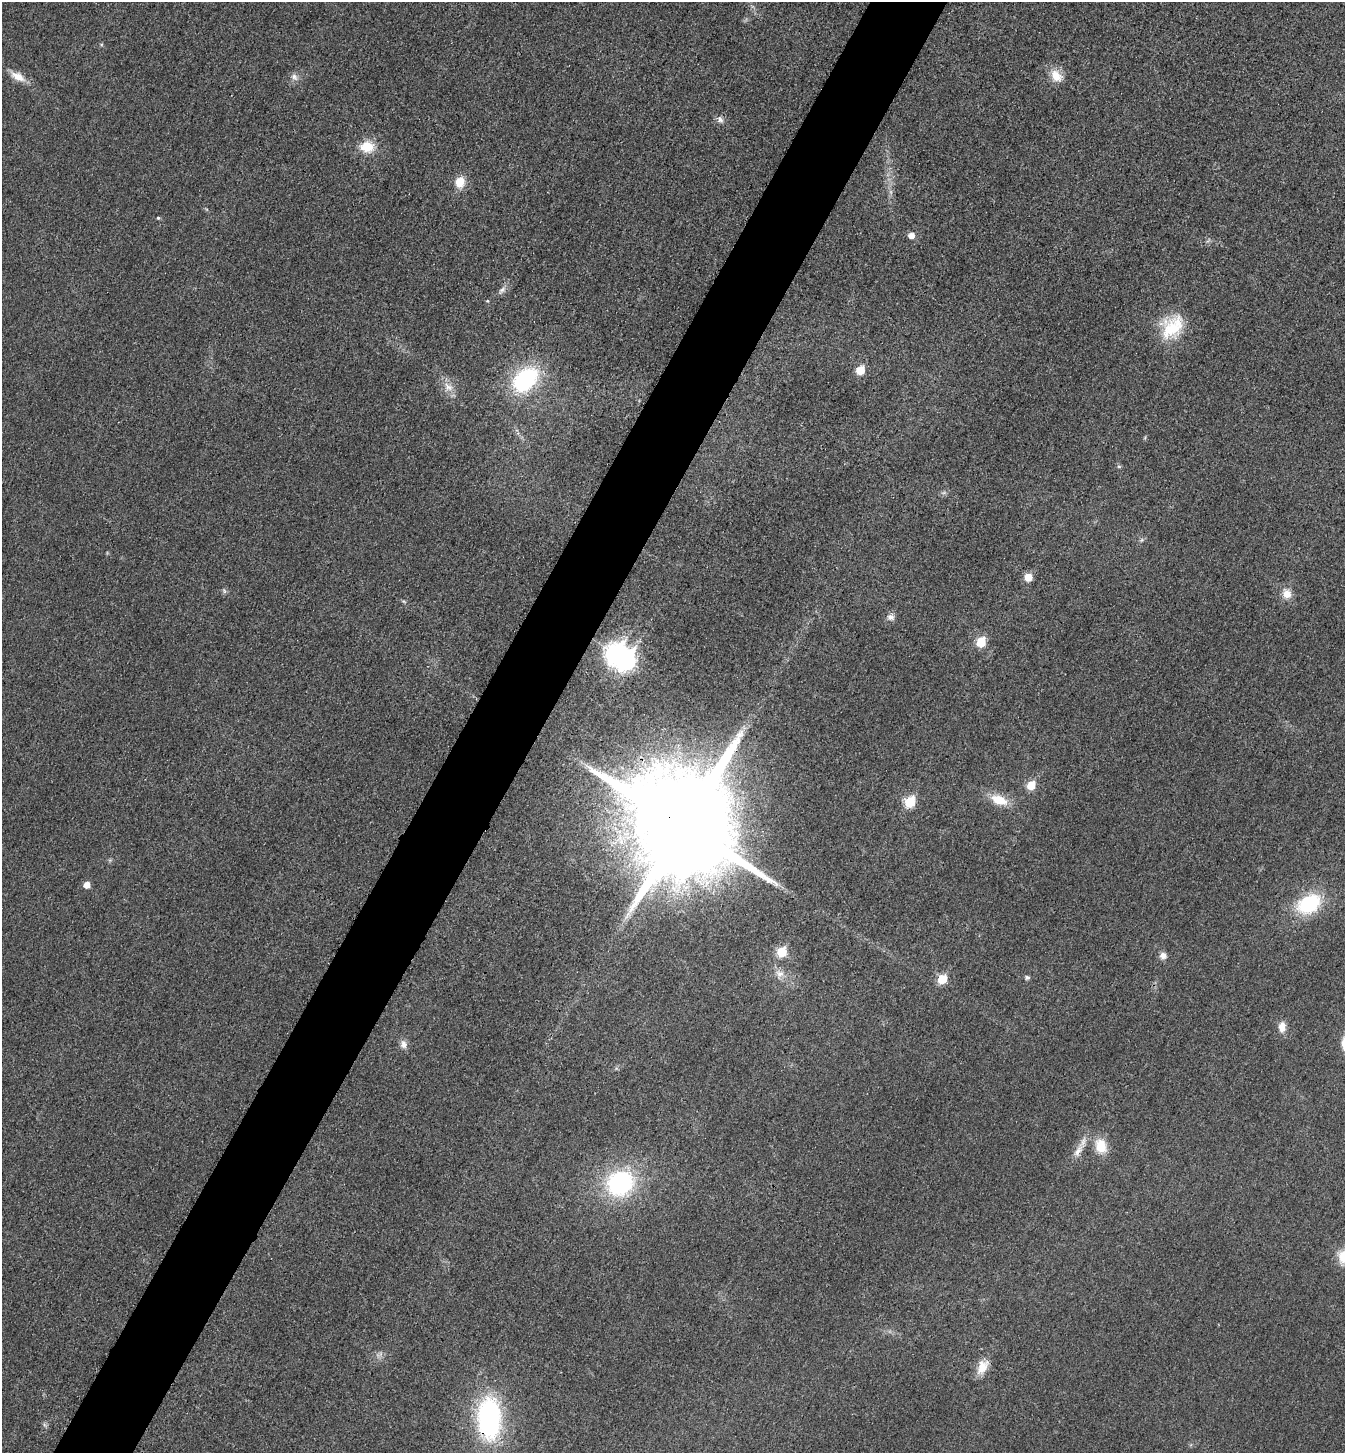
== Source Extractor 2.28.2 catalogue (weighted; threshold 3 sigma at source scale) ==
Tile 7 of 4 x 4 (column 3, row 2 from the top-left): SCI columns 2856-4198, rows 2922-4372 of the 5850 x 5845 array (HDU 1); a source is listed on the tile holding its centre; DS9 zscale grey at full resolution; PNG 1347 x 1455 px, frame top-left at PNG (2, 2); no overlay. Shown black and unused: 6% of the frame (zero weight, under 3 of 4 exposures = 2% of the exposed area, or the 3 px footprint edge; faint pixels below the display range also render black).
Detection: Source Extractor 2.28.2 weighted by HDU 2 'WHT'; one run over the whole footprint, this tile lists its part. Background 0.0192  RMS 0.0054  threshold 0.0243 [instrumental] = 3 sigma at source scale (4.5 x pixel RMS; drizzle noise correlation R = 1.50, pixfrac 1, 0.05/0.05 arcsec/px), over >= 5 px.
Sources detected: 47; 1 too faint to see at this stretch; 1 inside a brighter object's white glare — not listed; the other 45 listed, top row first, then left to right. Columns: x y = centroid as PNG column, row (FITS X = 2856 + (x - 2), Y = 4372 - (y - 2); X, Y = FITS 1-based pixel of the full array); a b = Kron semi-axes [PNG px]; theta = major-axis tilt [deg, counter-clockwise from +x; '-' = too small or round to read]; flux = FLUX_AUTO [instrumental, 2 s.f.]
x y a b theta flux
17 76 21 10 -29 6.8
1056 76 16 12 -47 8.6
294 77 11 8 -57 2.7
720 119 10 7 -53 2.4
367 147 17 14 0 12
460 182 12 9 78 9.6
158 218 5 4 - 0.76
911 235 6 5 - 4.6
502 290 13 7 46 2.6
1172 327 33 25 56 25
860 370 6 5 - 14
525 379 30 20 44 58
448 387 16 10 -41 5.6
1145 438 6 4 -74 0.63
1119 466 6 4 -1 0.78
944 493 7 4 1 1.1
1141 540 6 5 - 1.1
1028 577 6 6 - 10
224 591 8 5 -69 1.3
1287 594 13 11 -71 6.2
403 601 7 4 -31 0.84
891 617 11 9 0 2.7
981 642 6 6 - 21
615 654 10 8 61 220
1031 785 6 6 - 17
999 800 23 12 -22 12
910 802 6 6 - 33
683 825 31 26 -43 22000
86 885 5 5 - 5.5
1309 904 24 17 30 43
782 952 6 6 - 24
1163 956 9 9 - 3
779 974 13 12 - 5.1
1027 977 6 5 - 1.4
942 979 6 6 - 20
1282 1027 13 9 85 5.4
403 1044 11 9 -75 3.3
1101 1146 18 13 -72 12
1078 1151 26 9 61 6.7
620 1183 29 25 30 73
1344 1256 18 15 61 12
380 1354 9 4 52 1.7
982 1367 20 12 64 8.5
489 1418 38 21 -90 100
44 1424 8 5 -59 1.2
Overlapping masked pixels (flux is a lower limit): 2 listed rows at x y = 683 825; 489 1418
Isophote crosses this tile's border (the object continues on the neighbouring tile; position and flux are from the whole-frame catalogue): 1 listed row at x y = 1344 1256